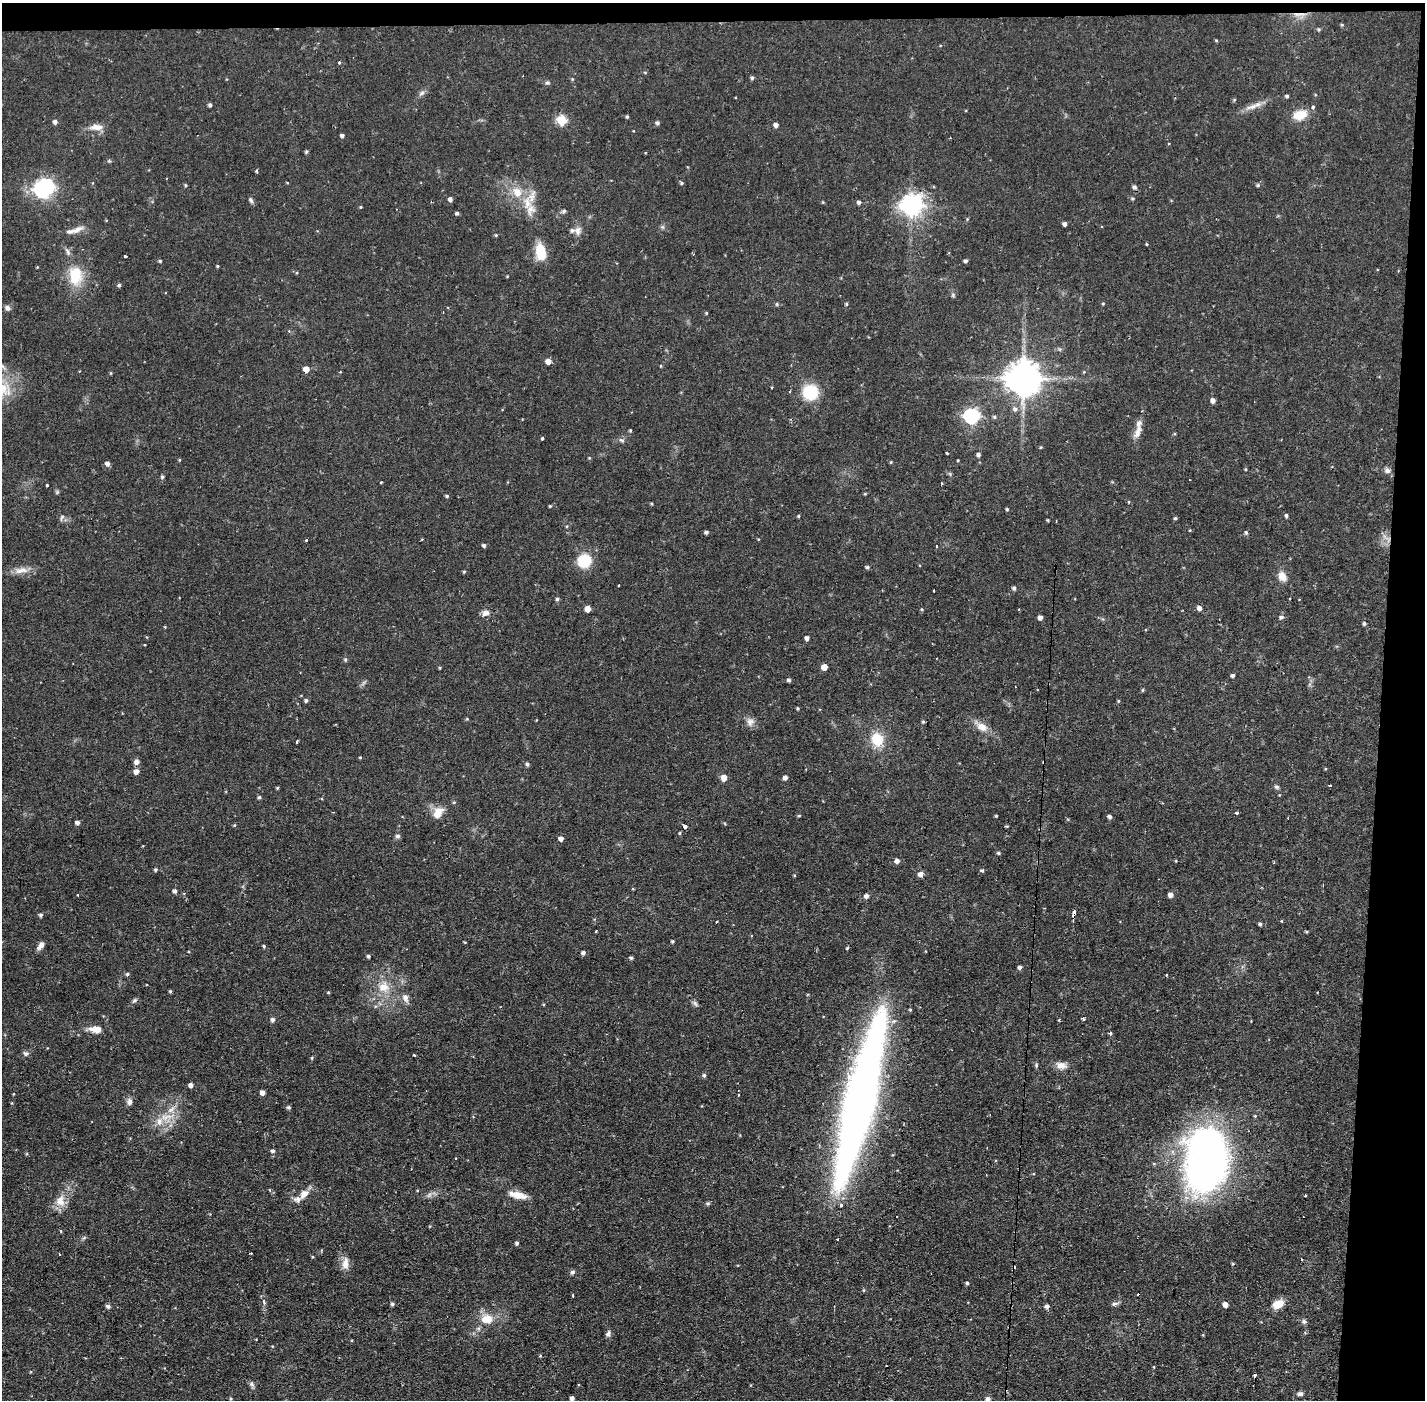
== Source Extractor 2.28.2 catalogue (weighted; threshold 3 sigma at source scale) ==
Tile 3 of 3 x 3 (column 3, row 1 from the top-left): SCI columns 2846-4268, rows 2849-4246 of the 4268 x 4300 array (HDU 1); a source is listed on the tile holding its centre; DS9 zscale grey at full resolution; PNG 1427 x 1402 px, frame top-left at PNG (2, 3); no overlay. Shown black and unused: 4% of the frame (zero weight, under 2 of 3 exposures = <1% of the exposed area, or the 3 px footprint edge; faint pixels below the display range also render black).
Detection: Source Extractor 2.28.2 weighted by HDU 2 'WHT'; one run over the whole footprint, this tile lists its part. Background 0.056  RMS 0.0057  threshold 0.0255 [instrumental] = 3 sigma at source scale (4.5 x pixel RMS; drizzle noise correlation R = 1.50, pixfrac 1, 0.05/0.05 arcsec/px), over >= 5 px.
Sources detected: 258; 2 inside a brighter object's white glare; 8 cosmic-ray / hot-pixel residue — not listed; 7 inside a brighter listed object's ellipse — not listed separately; the other 241 listed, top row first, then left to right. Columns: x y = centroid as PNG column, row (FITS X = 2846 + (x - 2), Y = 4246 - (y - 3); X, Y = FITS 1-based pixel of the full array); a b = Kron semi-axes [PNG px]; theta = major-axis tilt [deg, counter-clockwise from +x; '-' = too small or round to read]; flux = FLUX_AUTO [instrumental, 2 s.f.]
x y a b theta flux
1299 14 22 3 3 3.2
1342 25 5 3 - 0.55
1319 29 5 4 - 0.73
1216 40 5 3 - 0.52
339 62 3 3 - 1.2
752 78 4 4 - 1.1
572 79 4 4 - 0.5
547 83 5 5 - 0.92
422 93 9 5 28 1.6
1287 96 5 4 - 0.98
1234 100 5 3 - 0.53
210 105 4 3 - 1.1
1253 107 21 5 14 4.3
1313 107 4 4 - 0.82
1300 115 14 10 17 11
627 117 4 3 - 0.75
561 120 5 5 - 30
55 122 5 5 - 1.9
657 123 5 4 - 1.3
776 125 4 4 - 2.1
96 127 18 8 0 4.8
342 135 4 4 - 1.2
306 151 4 4 - 0.84
257 171 5 3 - 0.63
681 183 5 4 - 0.76
185 185 4 4 - 0.64
1258 185 5 5 - 1
1134 187 5 4 - 1.5
42 190 7 6 - 170
517 192 15 12 -55 8.3
1132 198 5 4 - 0.73
450 199 4 4 - 2
251 200 8 5 -61 1.2
859 202 4 4 - 1.3
527 203 20 10 -87 8.4
911 205 8 7 - 330
361 207 4 3 - 0.54
564 211 6 5 - 0.93
457 213 4 4 - 1.1
1065 224 4 4 - 1.7
76 230 20 7 26 3.8
578 231 12 8 -89 3.1
496 235 4 3 - 0.63
1146 244 3 3 - 0.54
541 252 18 10 -77 14
125 256 3 3 - 1.6
160 261 4 4 - 0.71
966 261 4 4 - 1.3
217 266 4 3 - 0.51
75 275 26 18 -88 17
119 285 5 4 - 0.87
953 295 7 5 -62 0.88
1103 303 4 3 - 0.51
846 304 4 4 - 0.59
7 308 8 6 -72 1.6
706 313 4 3 - 0.53
548 361 5 4 - 4
306 369 5 4 - 6.1
111 373 5 3 - 0.47
1024 378 10 10 - 1200
772 387 3 2 - 0.5
810 392 13 12 - 25
1213 401 5 4 - 2.4
1015 409 7 7 - 2
971 416 7 6 - 130
994 417 6 4 -22 0.89
630 430 5 4 - 0.6
1137 432 20 8 69 4.4
542 438 3 3 - 0.95
621 440 7 4 -43 0.98
1040 447 5 3 - 0.48
947 452 3 3 - 1.7
978 454 4 4 - 1.4
589 458 4 4 - 0.45
179 460 5 3 - 0.48
891 462 4 4 - 0.52
107 463 5 4 - 2.1
1245 469 4 3 - 0.49
1387 470 8 7 - 2
162 477 5 5 - 0.88
381 482 3 2 - 0.48
941 483 3 3 - 1.3
47 485 3 3 - 2.3
865 494 4 3 - 0.51
447 496 4 3 - 0.8
1129 502 4 3 - 0.48
651 504 4 3 - 0.6
550 506 3 3 - 0.55
1007 509 3 3 - 0.74
798 516 4 3 - 0.63
1286 516 4 3 - 2.1
62 517 8 4 55 1
1175 518 4 4 - 0.75
1048 520 3 3 - 0.52
706 532 4 4 - 1.3
1246 533 5 4 - 0.93
758 539 4 3 - 0.44
307 540 3 3 - 1.7
484 545 4 4 - 1.3
937 546 2 2 - 0.81
584 561 9 9 - 26
867 567 4 3 - 1
21 570 21 7 8 4.9
464 572 4 4 - 0.58
1282 576 10 8 -52 5.4
619 585 2 2 - 0.52
1014 588 5 4 - 1.2
934 590 3 3 - 1.9
557 599 4 4 - 1
1199 608 5 5 - 2.2
587 609 5 4 - 5.8
922 609 4 4 - 0.6
485 613 10 7 21 2.6
1281 617 6 5 - 1.3
1040 618 4 4 - 2.4
1364 624 4 4 - 1
165 627 4 3 - 0.43
807 638 4 4 - 2
345 660 5 5 - 0.76
824 667 5 4 - 5.6
440 668 4 3 - 0.49
1233 675 4 4 - 1.1
789 680 4 4 - 1.1
1143 690 4 4 - 0.65
306 701 4 4 - 1.1
1118 701 5 3 - 0.51
798 708 3 3 - 0.68
750 722 11 9 12 3
923 722 4 4 - 0.73
982 727 17 10 -30 5.6
877 739 17 14 -67 13
297 742 3 3 - 2.8
360 757 4 3 - 0.5
136 762 6 5 - 2.3
527 764 5 4 - 1.2
136 771 5 5 - 3
785 777 4 4 - 2.1
724 778 5 5 - 5.9
1330 785 3 2 - 0.94
1277 787 7 5 -16 1
277 788 4 3 - 0.63
259 797 5 4 - 0.85
454 802 5 4 - 0.71
438 813 13 9 59 7
1236 813 4 3 - 1.2
799 816 4 4 - 0.6
996 816 3 3 - 0.52
1110 816 4 4 - 1.6
77 822 5 4 - 1.8
234 825 5 3 - 0.53
685 826 4 3 - 4.6
680 833 4 3 - 0.58
397 836 7 5 2 1.1
561 839 4 4 - 2.5
998 853 5 4 - 0.87
897 861 5 5 - 2.4
1176 861 4 3 - 0.42
155 870 4 4 - 0.84
982 870 5 4 - 0.92
921 874 5 5 - 2.7
794 875 4 3 - 0.46
175 891 4 4 - 1.6
78 895 3 2 - 0.79
1171 895 5 4 - 3
866 896 5 5 - 1.9
1074 914 9 3 81 3.6
41 915 5 4 - 1.1
1282 921 3 2 - 0.79
1260 924 4 4 - 1.1
1306 932 5 3 - 0.57
672 941 4 3 - 0.84
41 946 10 6 57 2.6
264 946 4 4 - 0.78
847 948 4 3 - 0.61
583 953 4 4 - 1.6
368 956 4 3 - 1.1
631 958 4 3 - 1.1
1020 967 4 4 - 1.7
127 974 5 4 - 0.88
384 987 17 14 8 9
170 991 4 4 - 0.68
328 992 4 4 - 0.52
406 998 11 7 -79 2.8
135 1001 9 4 41 1.2
695 1003 9 5 -62 1.4
375 1006 5 3 - 0.69
910 1010 3 3 - 1.1
1083 1019 4 3 - 0.78
273 1020 5 5 - 1.6
95 1029 15 8 -7 5.7
1110 1033 4 3 - 1.3
26 1053 7 6 - 1.5
414 1055 3 2 - 0.53
312 1058 5 3 - 0.53
1036 1065 5 5 - 0.79
1061 1065 14 9 -10 4.2
704 1075 5 4 - 1.1
191 1085 4 4 - 2.2
262 1092 4 4 - 3.1
13 1094 4 3 - 0.39
129 1102 10 7 -89 2.1
859 1104 170 27 76 420
289 1107 5 4 - 1
171 1110 12 7 34 4
1255 1116 4 4 - 0.56
159 1121 11 9 87 4.8
272 1151 4 4 - 1.2
26 1154 5 3 - 0.51
1206 1160 61 39 86 260
304 1194 13 8 47 4.9
429 1195 8 5 46 1.5
518 1195 21 8 -12 6.9
1305 1195 3 2 - 0.71
60 1201 13 12 - 6.4
708 1203 6 4 18 0.81
60 1231 3 3 - 0.86
84 1238 6 4 19 0.8
517 1243 4 4 - 1.2
251 1253 2 2 - 0.57
59 1254 3 3 - 0.85
1301 1259 2 2 - 0.72
345 1263 18 8 84 4.6
572 1272 7 5 41 1.3
967 1283 4 4 - 0.95
573 1295 3 2 - 0.8
264 1301 3 3 - 3.7
392 1304 4 4 - 1.2
1115 1304 9 5 11 1.5
1278 1304 12 8 28 8.2
1225 1305 5 4 - 3.4
108 1306 5 5 - 1.4
1047 1306 5 4 - 1.7
487 1319 15 11 -1 8.7
1304 1322 7 6 - 1.3
608 1334 8 5 64 1.5
1254 1375 3 3 - 59
252 1384 8 6 -56 1.4
1300 1394 7 5 12 1.4
572 1398 5 4 - 2.2
231 1399 5 4 - 0.66
988 1399 6 6 - 2.2
Overlapping masked pixels (flux is a lower limit): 3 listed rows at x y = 1299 14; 306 369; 1074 914
Isophote crosses this tile's border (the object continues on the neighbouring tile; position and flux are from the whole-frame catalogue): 2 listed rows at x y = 572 1398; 988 1399